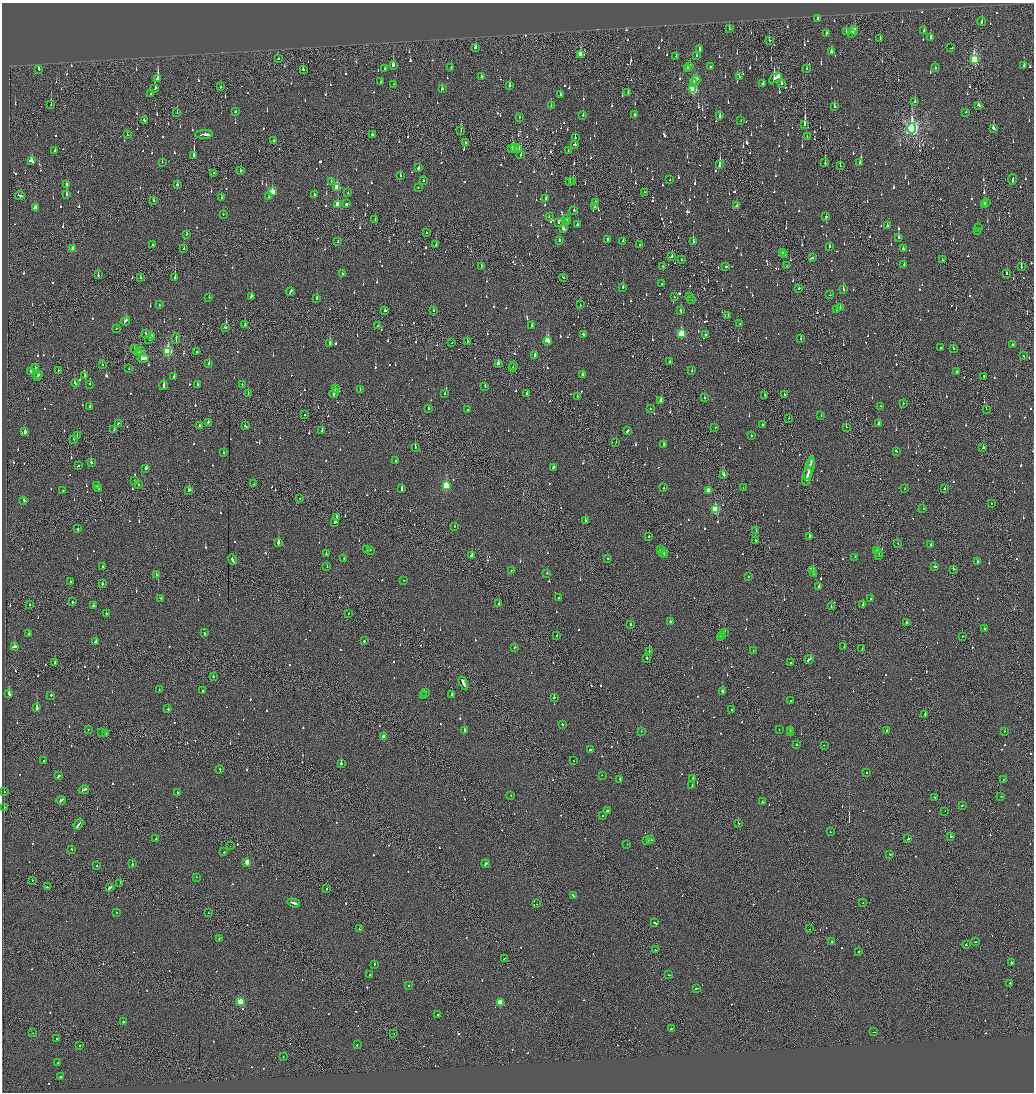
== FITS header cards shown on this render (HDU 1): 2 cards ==
NAXIS1  =                 2064
NAXIS2  =                 2180

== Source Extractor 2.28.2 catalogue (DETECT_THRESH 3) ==
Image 2064 x 2180 px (HDU 1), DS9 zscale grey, zoomed out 1/2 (1 PNG px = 2 x 2 image px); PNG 1036 x 1094 px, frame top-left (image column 1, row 2179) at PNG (2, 3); each listed source drawn as its Kron ellipse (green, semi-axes under 4 px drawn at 4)
Background -0.102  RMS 0.067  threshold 0.2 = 3 sigma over >= 5 px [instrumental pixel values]
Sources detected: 1382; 66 cannot appear on this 1/2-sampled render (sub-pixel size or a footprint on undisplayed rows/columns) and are neither listed nor drawn; of the other 1316, the 500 brightest by FLUX_AUTO listed and drawn (816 fainter detections omitted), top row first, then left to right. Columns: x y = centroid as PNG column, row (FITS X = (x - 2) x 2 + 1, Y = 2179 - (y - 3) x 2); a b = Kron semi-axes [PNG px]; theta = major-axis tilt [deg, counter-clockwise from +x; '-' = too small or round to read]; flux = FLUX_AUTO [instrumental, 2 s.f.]
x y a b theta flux
818 19 2 2 - 370
982 21 4 2 - 160
729 29 3 2 - 100
854 30 4 2 - 190
924 30 2 2 - 74
846 31 3 1 - 230
826 33 3 2 - 82
852 33 3 2 - 170
931 37 3 2 - 110
880 38 2 1 - 51
769 40 3 2 - 110
475 48 3 2 - 140
951 48 2 1 - 220
699 50 2 2 - 330
831 52 3 2 - 81
580 54 4 3 - 360
676 56 2 2 - 84
696 56 2 2 - 56
278 59 2 2 - 180
974 59 4 3 - 1300
393 65 3 2 - 220
690 66 2 2 - 77
710 66 2 2 - 150
1024 66 2 2 - 92
451 67 2 2 - 71
385 68 2 2 - 78
687 68 2 2 - 89
935 68 2 2 - 69
38 69 3 2 - 180
303 69 2 2 - 98
807 69 2 2 - 59
481 77 2 2 - 83
739 77 2 2 - 59
775 78 7 3 33 450
158 79 4 2 - 1000
696 80 4 3 - 220
381 82 2 2 - 50
694 83 2 2 - 120
781 83 3 2 - 130
394 84 2 2 - 200
763 84 2 2 - 100
510 85 3 2 - 130
220 87 2 1 - 320
155 88 3 2 - 110
442 89 3 2 - 47
693 90 4 3 - 1100
628 92 2 2 - 100
150 93 2 2 - 87
560 95 2 2 - 120
915 102 2 2 - 260
51 105 3 1 - 300
978 105 3 2 - 72
551 106 2 2 - 53
834 107 2 2 - 160
177 112 2 1 - 92
235 112 2 2 - 170
966 112 2 2 - 59
634 114 2 2 - 64
583 115 2 2 - 150
720 116 3 2 - 520
519 117 2 2 - 49
741 120 2 2 - 48
145 121 4 2 - 210
805 124 3 2 - 1600
912 128 5 4 - 3800
993 128 3 2 - 95
461 131 2 1 - 69
204 134 9 2 2 920
372 134 2 2 - 160
127 135 2 2 - 52
807 137 2 2 - 72
575 138 2 2 - 190
273 140 2 2 - 54
465 142 2 2 - 58
575 144 3 2 - 150
514 148 3 2 - 94
518 148 3 2 - 370
512 149 3 2 - 540
568 150 2 1 - 55
55 151 3 2 - 140
194 155 3 2 - 730
521 155 2 1 - 95
31 161 4 2 - 370
162 162 2 1 - 55
825 163 2 1 - 320
860 163 2 2 - 130
720 164 3 2 - 720
840 166 2 1 - 54
419 167 3 2 - 500
241 171 2 2 - 460
214 173 2 1 - 80
400 176 3 2 - 71
1012 179 5 2 - 210
670 180 2 2 - 110
331 181 2 2 - 55
424 181 2 2 - 47
573 181 3 2 - 360
570 182 2 2 - 67
67 185 3 2 - 220
177 185 2 2 - 200
337 187 4 3 - 390
418 187 2 2 - 74
272 192 3 3 - 320
644 192 2 2 - 59
348 193 2 2 - 60
20 195 5 2 - 160
66 195 3 2 - 130
314 195 3 2 - 60
269 197 2 2 - 120
221 198 2 2 - 230
546 198 2 2 - 76
153 200 3 2 - 140
596 202 3 2 - 110
986 203 3 2 - 110
338 204 3 3 - 300
346 204 2 2 - 480
737 205 3 2 - 83
984 205 4 2 - 180
595 207 2 2 - 120
35 208 3 2 - 430
574 210 2 2 - 68
223 214 2 2 - 67
549 217 2 2 - 62
826 217 3 2 - 98
375 219 2 1 - 50
566 219 2 2 - 47
558 222 3 2 - 58
567 222 2 2 - 83
578 225 2 2 - 120
887 226 2 2 - 130
979 228 2 2 - 68
564 229 3 2 - 220
977 231 2 2 - 64
427 233 2 2 - 71
187 234 2 2 - 84
899 237 3 2 - 150
607 239 3 2 - 76
338 241 2 1 - 56
559 241 2 2 - 110
623 241 2 2 - 48
693 241 3 2 - 300
640 244 2 2 - 66
152 245 2 2 - 84
436 245 2 2 - 49
829 246 2 2 - 87
73 249 3 2 - 190
184 249 2 1 - 88
903 249 3 2 - 89
783 252 2 2 - 320
785 255 2 2 - 100
672 257 2 2 - 110
812 258 3 2 - 83
681 260 2 2 - 130
942 260 2 1 - 53
904 264 2 2 - 48
481 266 3 2 - 82
663 266 2 2 - 74
726 266 2 2 - 88
787 266 2 1 - 61
1021 267 3 1 - 120
342 273 2 2 - 72
1007 273 2 2 - 180
98 275 3 2 - 58
140 277 3 2 - 100
563 277 3 2 - 96
175 278 3 2 - 420
661 284 2 2 - 140
623 287 2 2 - 95
799 288 2 2 - 69
843 290 3 2 - 220
290 291 4 2 - 130
830 295 2 2 - 74
674 296 2 2 - 74
209 297 2 2 - 54
251 297 3 2 - 280
689 297 2 2 - 110
317 298 3 2 - 240
692 299 2 1 - 100
159 305 2 2 - 56
580 305 2 1 - 170
840 307 2 2 - 74
680 310 3 2 - 92
836 310 2 1 - 190
385 311 2 2 - 230
433 311 2 2 - 74
728 315 2 2 - 50
125 321 5 2 - 170
245 324 3 1 - 200
740 324 2 1 - 50
377 325 2 1 - 48
532 326 2 2 - 110
225 328 3 2 - 62
116 329 2 2 - 54
146 333 2 2 - 49
681 334 4 3 - 770
584 335 3 2 - 88
706 335 2 2 - 62
151 337 3 2 - 280
149 339 2 1 - 150
176 339 5 1 - 180
800 339 2 2 - 51
548 341 4 3 - 880
467 342 2 2 - 49
452 343 2 1 - 72
330 344 3 2 - 540
1012 345 2 2 - 54
940 348 2 2 - 51
134 349 2 2 - 52
953 349 2 2 - 66
140 351 2 1 - 280
168 351 4 3 - 1200
138 352 3 1 - 150
197 352 2 2 - 48
535 355 3 2 - 120
1023 355 3 2 - 240
143 359 5 2 - 280
670 362 2 2 - 67
209 363 3 2 - 97
498 363 3 2 - 91
102 365 2 2 - 47
513 365 3 1 - 92
35 368 2 2 - 60
512 368 4 1 - 110
129 369 2 1 - 62
58 370 2 1 - 48
30 371 2 2 - 64
692 371 2 2 - 58
956 372 2 2 - 120
39 374 2 1 - 58
583 374 3 2 - 110
38 376 2 2 - 99
85 376 2 2 - 52
984 376 3 1 - 94
174 377 2 2 - 60
75 383 4 2 - 180
90 384 2 2 - 75
163 385 5 2 - 320
197 385 2 2 - 130
242 385 2 2 - 90
485 386 2 2 - 75
335 388 2 2 - 73
360 389 2 1 - 60
248 393 2 1 - 56
334 393 5 2 - 320
445 393 2 2 - 68
527 393 2 2 - 48
784 394 2 2 - 71
765 395 2 2 - 72
577 396 2 2 - 85
704 398 2 2 - 69
661 401 3 2 - 150
903 403 2 2 - 47
90 406 2 2 - 54
881 406 3 2 - 83
429 408 2 2 - 120
650 409 2 2 - 160
986 409 2 1 - 50
467 410 2 2 - 60
305 415 2 1 - 47
821 416 2 2 - 71
789 418 2 1 - 83
208 422 2 2 - 65
118 423 2 1 - 77
762 424 2 2 - 60
879 424 3 2 - 88
200 425 2 2 - 73
245 426 3 2 - 80
715 427 2 2 - 68
846 427 2 2 - 160
114 430 2 2 - 74
25 431 3 2 - 560
322 431 2 2 - 320
627 431 3 2 - 690
751 435 2 2 - 59
77 436 2 1 - 61
74 439 3 1 - 120
616 442 2 2 - 50
663 444 3 2 - 97
415 447 2 2 - 120
983 448 2 2 - 110
896 451 3 2 - 110
223 453 2 2 - 180
396 461 2 2 - 120
91 463 3 2 - 160
811 463 4 2 - 240
78 466 2 2 - 73
553 467 3 2 - 140
146 468 3 2 - 110
809 468 12 2 76 590
724 475 3 2 - 280
807 477 9 2 76 420
135 480 2 2 - 57
254 484 2 1 - 49
139 485 2 2 - 100
97 486 2 2 - 64
446 486 3 3 - 870
402 488 3 2 - 150
664 488 2 2 - 100
743 488 2 1 - 110
99 489 2 2 - 56
905 489 2 2 - 140
945 489 2 2 - 54
63 490 2 2 - 54
189 490 3 2 - 110
708 490 3 2 - 140
299 498 2 1 - 170
24 500 3 2 - 100
991 503 2 1 - 77
715 509 3 3 - 930
923 509 2 2 - 59
337 517 3 2 - 150
585 521 2 2 - 200
335 522 4 2 - 99
455 526 2 2 - 99
78 529 2 2 - 95
756 531 2 2 - 57
649 536 2 2 - 70
809 536 2 2 - 290
755 540 2 2 - 51
278 543 2 2 - 1200
898 544 2 2 - 58
931 544 2 2 - 55
367 549 2 2 - 140
370 550 2 2 - 73
660 550 2 1 - 120
876 550 2 2 - 100
663 552 3 2 - 260
878 552 2 2 - 72
326 554 2 2 - 79
472 555 2 2 - 610
665 555 3 2 - 370
879 555 2 2 - 130
855 557 2 2 - 53
344 558 2 2 - 52
608 558 2 1 - 230
232 559 5 2 - 260
977 561 2 2 - 90
102 566 2 2 - 130
935 566 3 1 - 180
327 567 2 1 - 110
953 569 2 1 - 51
511 571 3 2 - 110
813 571 2 2 - 100
547 573 2 2 - 150
813 574 2 2 - 360
156 575 2 2 - 150
748 577 2 2 - 52
403 580 2 1 - 48
71 582 2 2 - 170
102 584 2 2 - 200
819 586 2 2 - 130
558 597 2 2 - 90
161 598 2 2 - 100
871 599 2 2 - 63
72 602 2 2 - 140
498 603 2 2 - 130
29 604 2 1 - 69
863 605 2 2 - 540
93 606 4 2 - 100
831 607 2 2 - 51
348 613 2 2 - 93
106 614 2 2 - 120
670 621 2 2 - 150
906 622 2 2 - 110
631 625 2 2 - 77
984 629 2 2 - 110
204 633 3 2 - 92
725 633 3 2 - 110
29 634 2 2 - 55
557 636 2 2 - 83
722 636 3 1 - 130
962 636 2 1 - 56
720 637 3 2 - 140
96 641 3 2 - 99
364 641 2 2 - 79
14 647 4 2 - 240
515 647 2 2 - 70
844 647 2 2 - 59
862 649 2 2 - 170
649 651 2 1 - 290
753 651 2 2 - 73
647 658 3 1 - 81
809 659 5 2 - 140
55 663 2 2 - 120
790 663 2 2 - 120
213 677 2 2 - 120
463 683 7 2 -63 430
159 690 2 2 - 86
202 691 2 2 - 160
723 692 4 2 - 450
426 693 3 2 - 190
9 694 4 2 - 280
51 695 2 2 - 160
423 695 2 2 - 230
452 695 2 2 - 230
554 697 2 2 - 450
791 700 2 1 - 90
37 708 2 2 - 1200
168 709 2 2 - 170
732 710 2 2 - 48
925 714 2 1 - 420
562 724 2 2 - 97
89 729 2 1 - 92
779 729 2 1 - 150
464 730 2 2 - 140
790 730 2 2 - 72
641 731 2 2 - 61
887 731 2 2 - 150
1004 731 2 2 - 56
791 732 2 2 - 320
102 733 2 1 - 51
106 734 2 1 - 64
383 737 3 2 - 130
797 745 2 2 - 49
824 745 2 1 - 48
590 749 2 2 - 190
44 761 2 2 - 50
573 761 2 2 - 47
341 764 2 2 - 700
219 769 2 2 - 48
866 772 2 2 - 140
602 775 2 2 - 53
58 776 3 2 - 100
693 778 2 2 - 150
1003 779 2 2 - 62
620 780 2 2 - 440
692 785 3 2 - 81
84 790 5 2 - 210
4 792 2 2 - 50
177 792 2 2 - 77
511 795 2 2 - 82
1001 796 2 2 - 160
935 797 3 2 - 64
61 800 4 2 - 160
762 802 2 2 - 250
962 805 2 2 - 52
4 807 2 2 - 110
607 811 2 2 - 92
945 811 2 1 - 100
602 816 2 2 - 53
738 823 2 1 - 290
79 824 6 2 56 330
830 832 2 2 - 110
950 836 2 2 - 340
156 839 2 2 - 49
908 839 2 2 - 210
650 840 3 2 - 130
647 841 3 2 - 120
627 844 2 1 - 54
230 846 2 1 - 140
71 849 2 2 - 72
224 852 2 2 - 98
890 854 2 2 - 67
247 862 3 2 - 200
132 864 2 2 - 90
486 864 4 2 - 230
97 866 2 2 - 170
196 877 2 2 - 54
32 880 2 1 - 77
120 883 2 1 - 280
47 887 2 2 - 69
109 888 4 2 - 180
327 889 2 2 - 71
573 896 3 2 - 130
294 903 6 2 -18 310
863 903 2 1 - 48
537 904 2 1 - 130
116 912 2 2 - 49
208 913 2 1 - 52
655 923 3 2 - 160
359 929 2 2 - 50
810 929 2 2 - 49
219 938 2 2 - 85
831 941 2 2 - 60
976 942 2 2 - 280
966 945 2 2 - 67
655 950 2 2 - 52
859 951 2 2 - 320
504 959 2 2 - 60
1012 963 3 2 - 120
374 964 2 2 - 240
370 975 2 1 - 49
669 975 2 2 - 81
1010 983 2 2 - 62
408 985 2 2 - 49
697 988 3 2 - 210
241 1002 3 3 - 840
500 1003 3 3 - 460
438 1014 2 2 - 80
123 1021 2 2 - 110
671 1029 2 2 - 67
874 1032 2 1 - 63
33 1033 2 1 - 90
394 1033 2 1 - 280
56 1038 2 2 - 150
357 1044 2 2 - 180
79 1045 2 2 - 110
283 1057 2 2 - 55
58 1063 2 2 - 150
60 1077 2 2 - 360
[816 fainter detections neither listed nor drawn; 66 sub-pixel or undisplayed-footprint detections neither listed nor drawn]